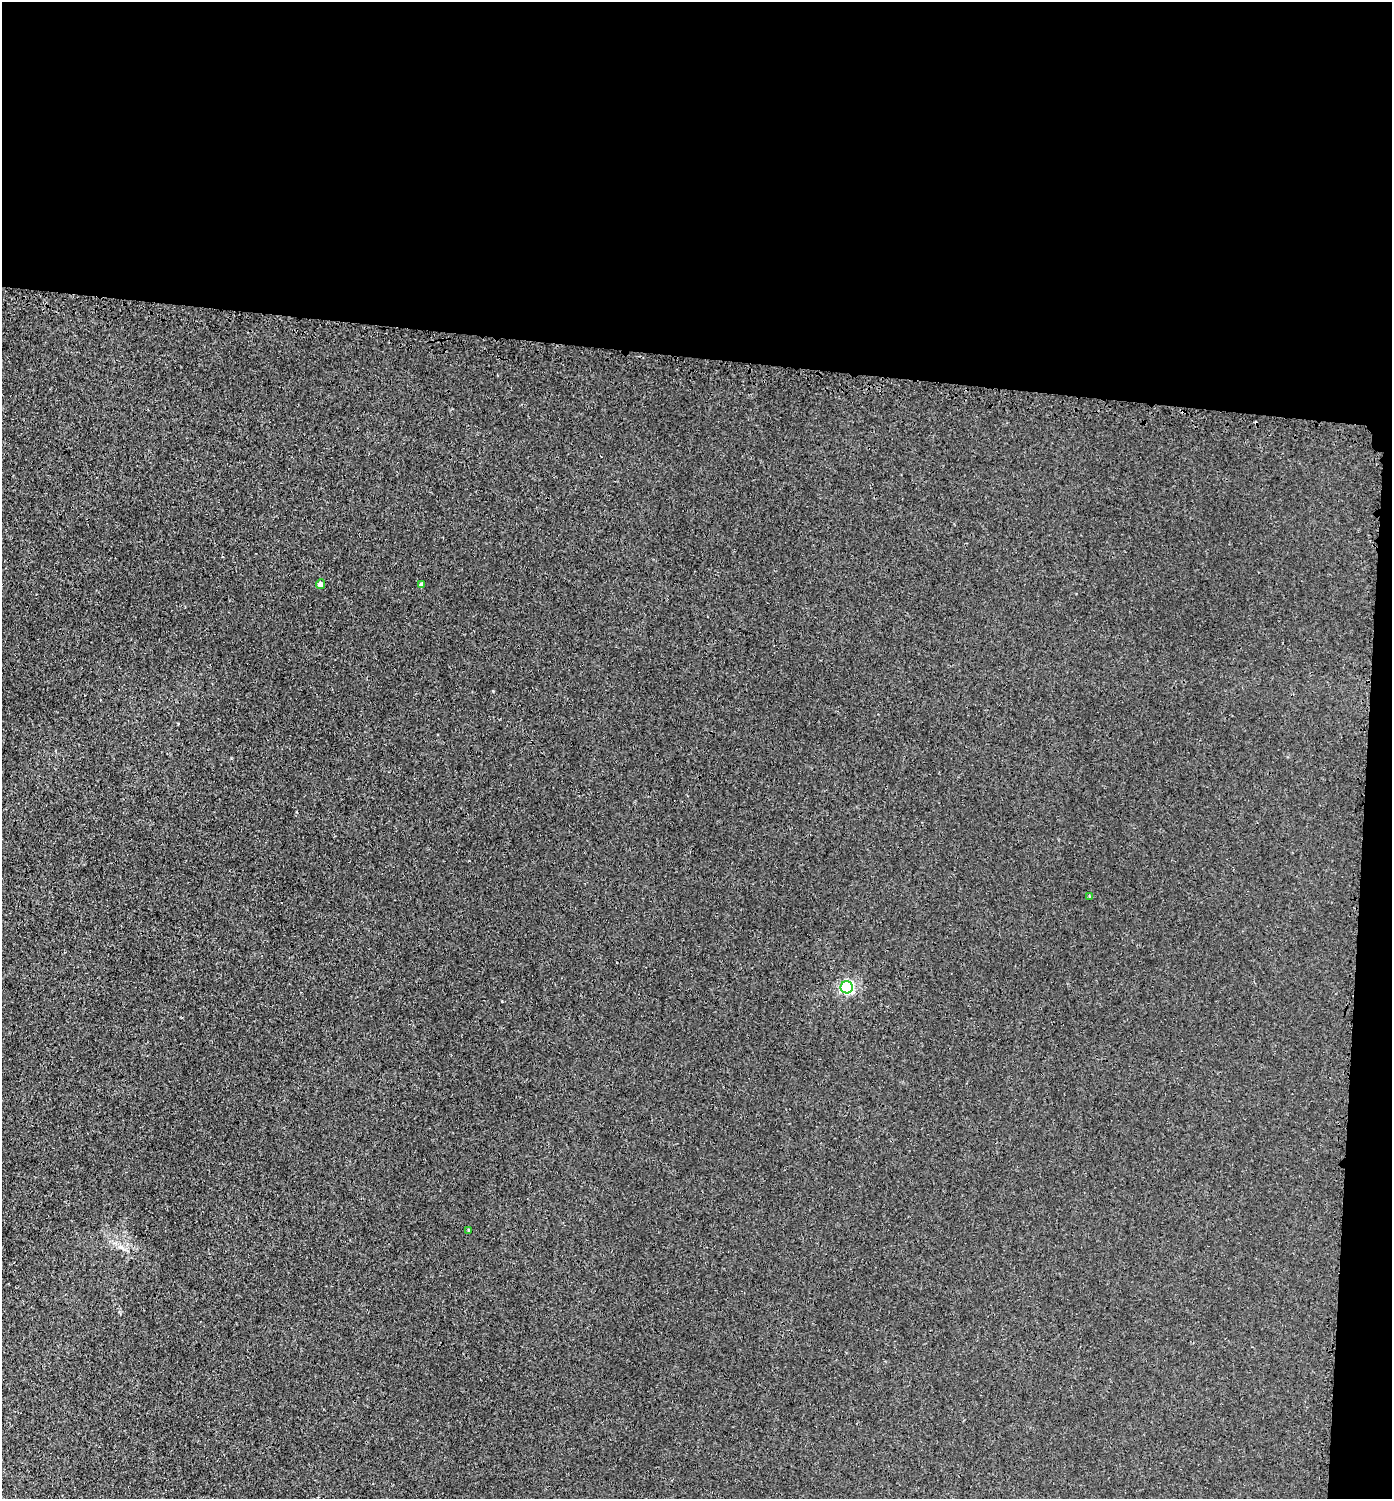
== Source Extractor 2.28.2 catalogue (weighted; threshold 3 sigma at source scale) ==
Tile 3 of 3 x 3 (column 3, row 1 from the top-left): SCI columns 3060-4449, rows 3046-4542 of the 4623 x 4592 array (HDU 1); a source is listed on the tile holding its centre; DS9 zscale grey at full resolution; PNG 1394 x 1501 px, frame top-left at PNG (2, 2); each listed source drawn as its Kron ellipse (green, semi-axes under 4 px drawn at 4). Shown black and unused: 26% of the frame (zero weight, under 3 of 4 exposures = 7% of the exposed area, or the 3 px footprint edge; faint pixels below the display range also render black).
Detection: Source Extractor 2.28.2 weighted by HDU 2 'WHT'; one run over the whole footprint, this tile lists its part. Background 0.00902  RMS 0.0024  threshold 0.0108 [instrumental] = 3 sigma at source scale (4.5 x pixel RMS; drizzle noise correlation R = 1.50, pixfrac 1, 0.05/0.05 arcsec/px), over >= 5 px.
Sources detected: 5; all 5 listed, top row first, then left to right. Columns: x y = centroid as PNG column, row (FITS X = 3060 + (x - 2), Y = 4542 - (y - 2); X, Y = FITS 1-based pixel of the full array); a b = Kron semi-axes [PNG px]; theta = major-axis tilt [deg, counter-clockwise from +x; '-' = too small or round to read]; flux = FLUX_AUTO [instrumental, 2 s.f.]
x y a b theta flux
320 584 5 4 - 1.1
421 585 4 4 - 0.62
1089 896 3 3 - 0.28
847 987 6 6 - 42
469 1230 3 2 - 0.21